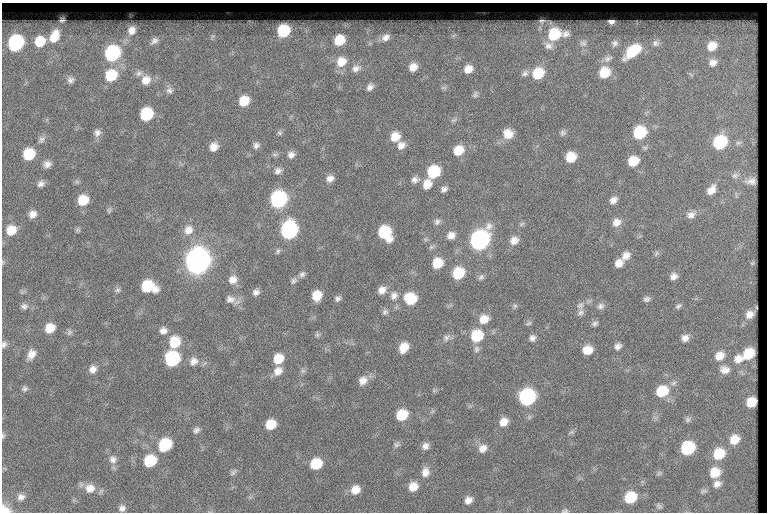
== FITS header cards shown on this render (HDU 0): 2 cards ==
NAXIS1  =                  765
NAXIS2  =                  510

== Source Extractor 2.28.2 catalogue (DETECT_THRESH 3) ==
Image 765 x 510 px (HDU 0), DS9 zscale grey, 1 PNG px = 1 image px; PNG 769 x 514 px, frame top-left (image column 1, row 510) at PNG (2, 3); no overlay
Background 58.1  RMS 6.6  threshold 19.7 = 3 sigma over >= 5 px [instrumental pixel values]
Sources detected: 183; all 183 listed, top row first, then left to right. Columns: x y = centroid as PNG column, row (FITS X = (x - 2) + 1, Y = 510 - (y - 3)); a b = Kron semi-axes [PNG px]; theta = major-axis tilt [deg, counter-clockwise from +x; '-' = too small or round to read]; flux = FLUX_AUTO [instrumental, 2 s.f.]
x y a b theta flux
62 20 4 2 - 420
541 21 4 2 - 480
611 22 5 4 - 1100
132 30 11 10 - 4300
283 31 9 9 - 22000
554 34 11 10 - 21000
565 34 11 8 30 2400
54 36 11 7 62 5600
213 36 8 6 47 1200
453 36 8 3 19 830
385 37 13 10 28 3600
339 40 11 10 - 12000
154 41 14 9 39 2900
40 42 8 7 - 8000
16 43 10 9 - 55000
583 43 11 10 - 2500
615 43 10 9 - 2200
656 43 11 9 -13 2600
549 45 13 11 -14 3200
712 46 15 13 43 8900
632 51 20 10 39 20000
112 53 11 10 - 57000
608 59 14 8 22 2700
341 62 14 12 47 8000
713 63 12 11 - 4000
413 67 11 10 - 4500
356 68 14 10 19 3700
468 69 10 9 - 4700
139 73 10 8 46 2000
525 73 10 8 38 1800
538 73 11 9 47 14000
604 73 11 10 - 12000
691 74 8 3 -45 570
111 75 12 11 - 16000
70 80 8 8 - 1700
146 80 12 11 - 5100
370 87 10 8 56 2100
443 88 9 4 0 940
169 90 9 8 - 1800
475 94 9 6 80 1100
244 101 9 8 - 9100
146 114 9 9 - 26000
97 133 10 8 75 2100
279 133 6 6 - 900
563 133 8 7 - 1200
640 133 10 9 - 25000
508 134 11 10 - 5600
395 137 9 9 - 6200
41 140 10 7 54 1700
720 142 10 9 - 32000
256 145 8 7 - 1600
401 145 10 9 - 3200
214 147 9 8 - 3900
458 150 10 9 - 8200
29 154 9 8 - 16000
275 154 9 4 -8 930
291 155 9 8 - 2300
571 157 8 8 - 10000
633 161 9 8 - 9500
47 164 8 7 - 2400
278 171 10 8 37 1900
434 172 10 9 - 23000
735 175 10 7 23 1600
330 178 9 7 39 2600
415 180 10 8 3 2100
751 181 9 5 7 1800
77 182 6 4 -71 700
41 184 8 7 - 1900
427 184 11 9 60 5100
444 189 8 7 - 1600
711 190 12 8 53 3700
278 199 10 9 - 79000
83 200 9 9 - 10000
613 200 9 7 40 2400
109 210 7 5 78 800
32 214 9 8 - 2900
691 215 12 9 16 2700
437 222 9 7 45 1500
616 222 10 9 - 3500
11 230 10 10 - 7600
77 230 7 6 - 760
188 230 12 11 - 4200
289 230 11 9 69 92000
385 233 11 9 -55 26000
451 235 10 9 - 3100
479 240 11 10 - 160000
514 241 10 9 - 3700
278 251 8 5 79 930
656 253 8 5 71 850
626 256 11 9 48 3400
197 261 11 10 - 550000
437 263 9 8 - 10000
619 263 8 7 - 3600
752 263 6 4 33 510
458 273 10 8 46 17000
302 274 9 7 48 1500
674 276 7 6 - 2300
481 277 8 6 45 1200
233 280 10 10 - 3700
293 281 10 7 50 1400
148 286 12 9 -15 20000
117 290 9 5 8 1100
382 290 10 9 - 3300
256 292 8 7 - 1800
317 295 9 8 - 8100
394 296 12 9 58 3000
337 298 8 7 - 1500
230 299 13 10 -7 3100
410 299 11 10 - 16000
647 299 8 6 10 1300
580 305 11 8 39 2100
24 306 9 8 - 1700
515 306 6 5 - 840
601 306 10 9 - 1900
678 306 8 5 31 970
385 312 8 8 - 1300
581 313 10 7 30 1600
749 314 6 6 - 2500
484 319 10 9 - 5900
529 323 9 4 27 830
595 323 8 6 21 1200
50 328 9 8 - 7000
163 330 9 8 - 2500
69 332 9 6 85 1200
317 335 7 6 - 860
477 336 10 9 - 19000
446 338 11 7 53 1900
532 338 8 7 - 1800
685 338 8 6 38 2300
175 342 11 10 - 12000
4 344 9 7 75 1400
618 346 9 7 49 2000
404 347 10 8 61 6700
476 349 10 7 77 1600
588 350 9 8 - 6600
31 354 13 9 63 4000
748 354 9 7 40 8900
719 356 7 6 - 4000
172 359 10 9 - 46000
278 359 9 8 - 8600
738 359 7 6 - 2400
193 361 11 10 - 2900
93 369 9 9 - 2800
725 370 7 5 8 2000
278 371 12 9 49 4000
303 371 7 6 - 1000
363 381 11 10 - 3800
24 389 8 7 - 1200
662 391 12 10 32 14000
527 397 10 9 - 77000
751 402 7 6 - 6800
402 415 10 8 35 12000
688 420 7 7 - 960
504 422 9 8 - 4600
271 424 8 8 - 8900
196 430 8 6 44 1500
571 432 8 5 14 860
3 436 7 5 -78 790
734 439 7 7 - 4600
396 444 8 7 - 1100
165 445 10 9 - 24000
425 446 8 7 - 2200
483 448 11 9 38 3300
687 448 10 8 37 33000
719 454 8 8 - 11000
113 459 11 10 - 2500
150 461 9 9 - 18000
316 464 9 8 - 14000
233 472 10 6 43 1100
425 472 12 9 82 3600
715 472 8 7 - 7300
659 473 8 5 30 880
717 484 6 5 - 1800
413 487 9 8 - 5400
90 488 13 12 - 5100
355 490 9 8 - 5100
21 497 10 9 - 2400
630 497 10 9 - 18000
468 500 8 7 - 2900
659 506 9 6 -38 1100
122 508 8 8 - 1800
4 510 10 9 - 5900
565 511 9 5 7 880
At the frame edge (FLAGS 8, measured only in part): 4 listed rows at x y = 4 344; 3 436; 4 510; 565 511